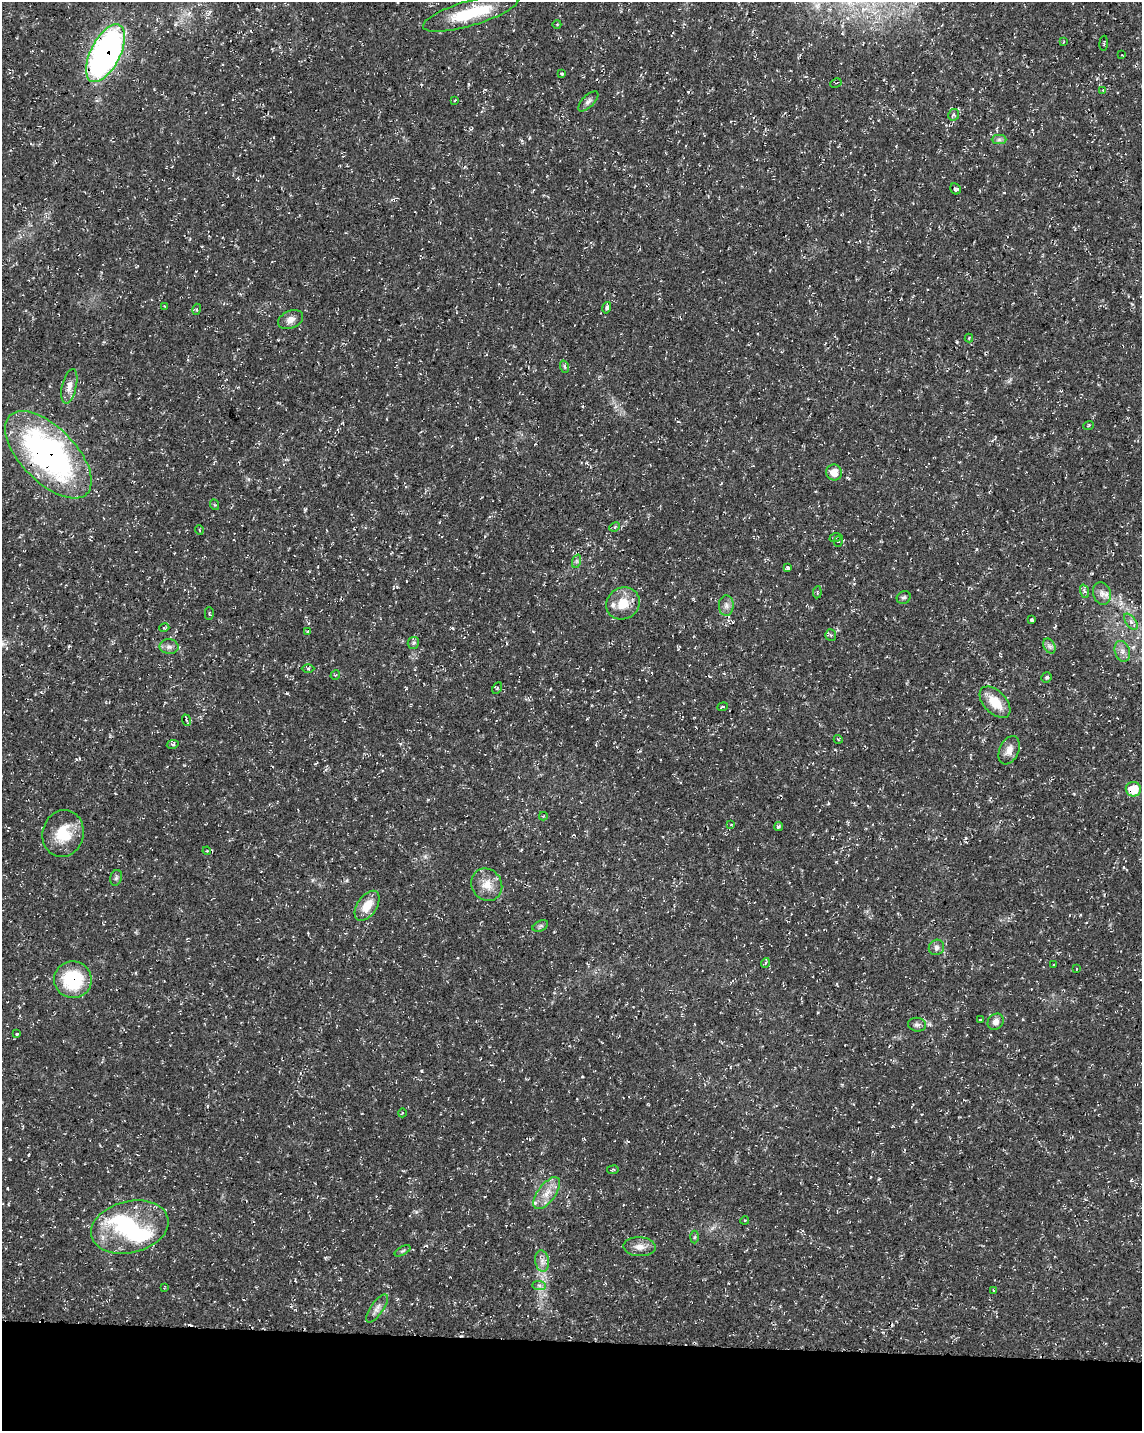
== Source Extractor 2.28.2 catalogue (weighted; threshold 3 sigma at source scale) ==
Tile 10 of 4 x 3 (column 2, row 3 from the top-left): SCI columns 1153-2292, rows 288-1716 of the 4576 x 4806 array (HDU 1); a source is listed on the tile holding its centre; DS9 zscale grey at full resolution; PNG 1144 x 1433 px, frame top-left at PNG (2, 2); each listed source drawn as its Kron ellipse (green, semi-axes under 4 px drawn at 4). Shown black and unused: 6% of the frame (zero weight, under 3 of 4 exposures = <1% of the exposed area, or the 3 px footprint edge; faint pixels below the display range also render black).
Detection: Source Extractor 2.28.2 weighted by HDU 2 'WHT'; one run over the whole footprint, this tile lists its part. Background 0.0136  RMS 0.0022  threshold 0.01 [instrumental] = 3 sigma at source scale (4.5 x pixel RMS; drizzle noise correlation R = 1.50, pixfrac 1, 0.0396/0.0396 arcsec/px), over >= 5 px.
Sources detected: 95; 2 inside a brighter object's white glare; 3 cosmic-ray / hot-pixel residue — neither listed nor drawn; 1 inside a brighter listed object's ellipse — not listed separately; the other 89 listed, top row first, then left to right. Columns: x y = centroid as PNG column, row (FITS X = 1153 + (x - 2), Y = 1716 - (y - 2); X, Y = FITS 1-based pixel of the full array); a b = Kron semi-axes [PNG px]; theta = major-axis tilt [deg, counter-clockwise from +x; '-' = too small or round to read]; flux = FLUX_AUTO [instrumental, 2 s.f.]
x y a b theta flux
471 13 49 12 16 12
557 24 4 3 - 0.17
1063 42 3 2 - 0.16
1104 43 7 3 86 0.23
106 53 31 14 63 76
1122 55 3 2 - 0.15
562 74 4 3 - 0.3
836 83 6 4 28 0.29
1103 90 4 4 - 0.23
455 100 4 2 - 0.19
588 101 13 6 45 0.79
954 115 6 5 - 0.47
999 140 7 4 0 0.53
955 189 6 5 - 0.48
165 306 3 2 - 0.16
607 308 6 3 74 0.61
197 309 5 3 - 0.27
291 320 13 8 25 1.5
969 338 4 4 - 0.33
565 367 6 4 -71 0.34
69 386 18 7 77 1.7
1089 425 5 2 - 0.22
48 455 55 27 -45 67
834 472 8 8 - 2.4
215 505 5 3 - 0.2
615 527 5 4 - 0.36
199 530 5 3 - 0.19
835 538 6 3 19 0.24
839 541 6 2 68 0.17
577 561 7 4 71 0.41
788 568 4 3 - 0.76
1084 591 7 4 -71 0.42
817 592 6 3 83 0.24
1102 593 11 9 -74 1.3
904 597 7 6 - 0.55
623 603 17 15 34 4.4
726 605 10 7 88 1.1
209 613 6 4 -89 0.37
1031 620 3 3 - 0.47
1131 622 9 5 -54 0.77
164 628 5 3 - 0.23
308 631 4 3 - 0.25
831 635 5 5 - 0.4
413 643 6 5 - 0.47
1049 646 8 5 -60 0.72
169 647 9 7 -8 0.97
1122 651 11 7 -72 1.3
308 668 6 4 0 0.37
335 675 5 3 - 0.2
1047 677 5 5 - 0.37
497 688 6 4 61 0.31
995 702 19 11 -46 4.4
722 707 5 3 - 0.26
186 720 6 3 -69 0.27
838 739 4 3 - 0.19
173 744 6 3 12 0.34
1009 750 15 9 66 2
1133 789 8 7 - 5.9
543 816 4 4 - 0.26
731 825 4 4 - 0.27
778 827 4 3 - 0.46
63 833 23 20 76 6.8
207 851 4 3 - 0.19
116 878 8 5 73 0.47
487 885 17 15 -58 3.1
367 906 17 9 56 3.8
540 926 8 5 24 0.46
936 947 8 7 - 0.8
765 963 5 3 - 0.24
1054 965 2 2 - 0.19
1076 969 3 2 - 0.15
73 980 19 18 - 13
981 1019 3 3 - 0.24
996 1022 9 7 46 1.2
917 1025 9 7 -7 0.69
17 1034 4 2 - 0.17
402 1113 4 3 - 0.19
613 1170 6 3 8 0.25
547 1193 19 8 53 2.8
745 1220 4 3 - 0.22
130 1227 39 26 13 16
695 1237 6 4 87 0.3
639 1247 16 9 -2 1.8
403 1251 9 4 31 0.37
542 1261 11 7 -81 1.2
539 1285 7 4 -1 0.55
164 1288 3 2 - 0.16
993 1290 4 2 - 0.19
377 1308 16 6 55 1.2
Overlapping masked pixels (flux is a lower limit): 4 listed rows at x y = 106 53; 48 455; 1133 789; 73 980
Unlisted compact peaks at least as high as the median listed source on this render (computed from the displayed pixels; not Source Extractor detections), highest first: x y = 421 1071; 305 510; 10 1159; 416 1212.